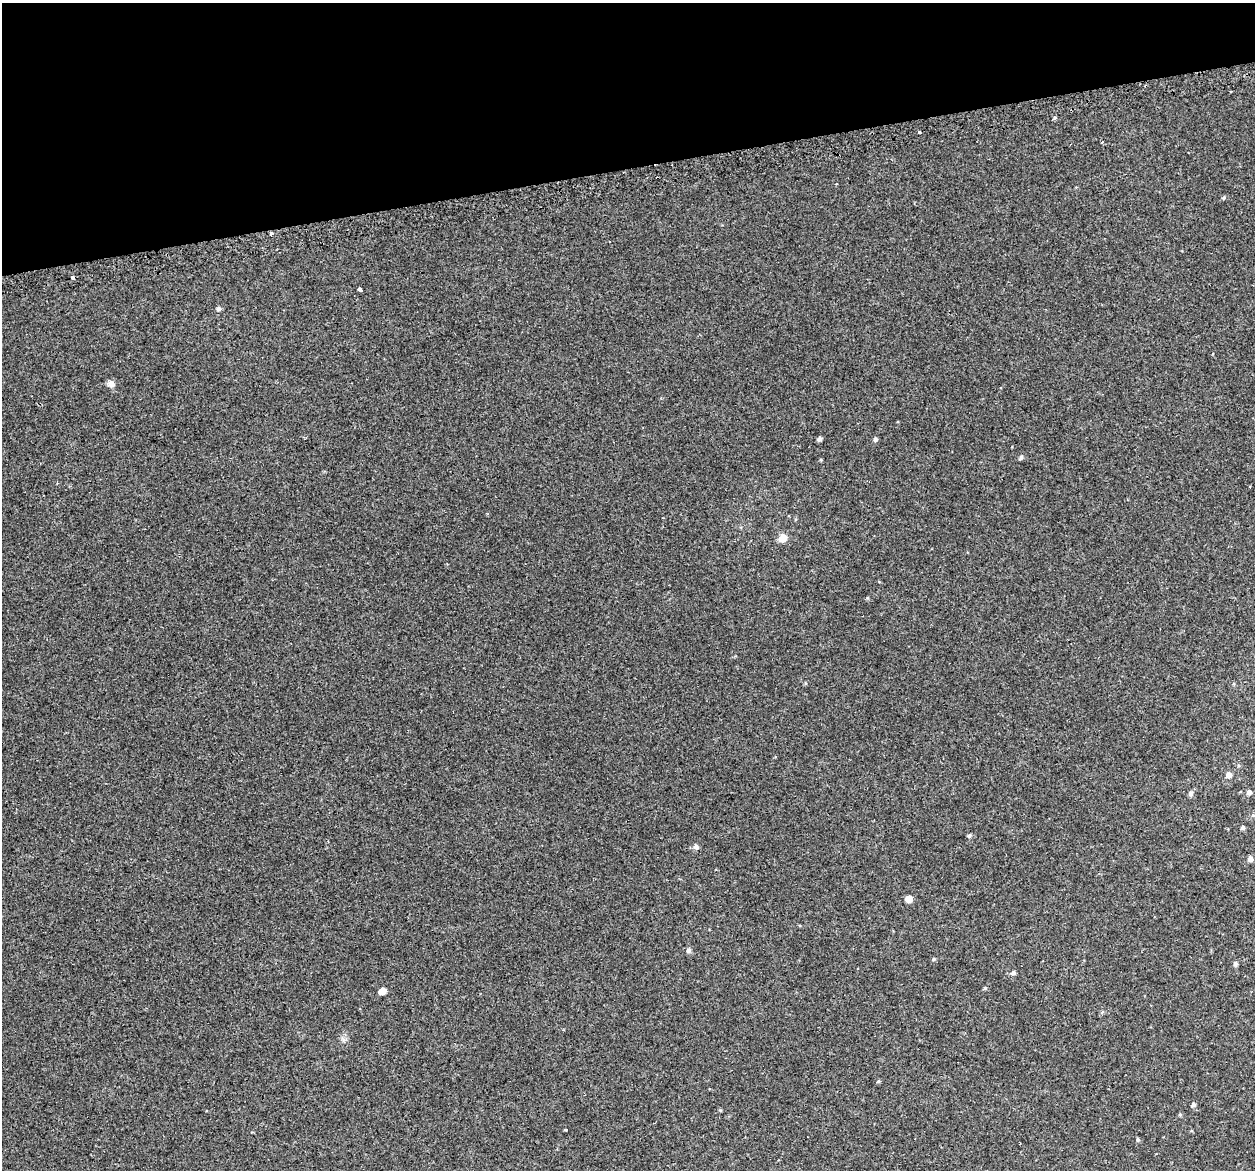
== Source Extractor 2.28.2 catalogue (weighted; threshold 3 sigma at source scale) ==
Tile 3 of 4 x 4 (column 3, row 1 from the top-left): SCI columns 2549-3801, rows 3626-4793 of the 5097 x 4867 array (HDU 1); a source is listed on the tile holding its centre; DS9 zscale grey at full resolution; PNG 1257 x 1172 px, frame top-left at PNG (2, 3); no overlay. Shown black and unused: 14% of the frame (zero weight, under 2 of 3 exposures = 3% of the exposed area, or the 3 px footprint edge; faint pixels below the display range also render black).
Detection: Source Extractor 2.28.2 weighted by HDU 2 'WHT'; one run over the whole footprint, this tile lists its part. Background 0.00356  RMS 0.0041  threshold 0.0185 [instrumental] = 3 sigma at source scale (4.5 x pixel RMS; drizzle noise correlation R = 1.50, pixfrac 1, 0.0396/0.0396 arcsec/px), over >= 5 px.
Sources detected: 35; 1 cosmic-ray / hot-pixel residue — not listed; the other 34 listed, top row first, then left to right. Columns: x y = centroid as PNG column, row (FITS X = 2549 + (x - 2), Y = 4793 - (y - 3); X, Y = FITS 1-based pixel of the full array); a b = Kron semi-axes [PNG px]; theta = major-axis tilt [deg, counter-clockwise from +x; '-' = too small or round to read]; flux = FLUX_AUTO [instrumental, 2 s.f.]
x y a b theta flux
1230 92 3 3 - 1.1
919 132 3 3 - 0.52
1102 142 3 2 - 0.51
1224 198 6 4 69 0.53
271 234 3 3 - 2.9
73 278 3 3 - 8.6
360 289 4 3 - 3.3
219 309 6 5 - 0.89
111 384 9 8 - 1.8
819 439 5 4 - 1.2
875 439 6 5 - 0.91
1021 457 6 5 - 0.8
783 538 7 7 - 4.6
1229 775 6 5 - 2.5
1249 792 5 5 - 1.3
1191 794 6 6 - 1.1
1242 828 5 5 - 0.81
969 835 5 5 - 0.71
696 847 7 6 - 1.3
1250 859 5 5 - 1.5
909 899 5 5 - 4.2
689 950 6 5 - 1
934 959 5 4 - 0.48
1236 964 5 5 - 0.93
1013 973 5 4 - 0.92
985 988 5 4 - 0.54
382 991 5 5 - 4.3
343 1040 7 4 72 0.88
878 1081 5 4 - 0.49
1193 1105 5 4 - 1
720 1110 4 4 - 0.46
1180 1115 5 4 - 0.49
566 1130 3 3 - 1.3
1138 1140 5 4 - 0.59
Overlapping masked pixels (flux is a lower limit): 1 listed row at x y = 73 278